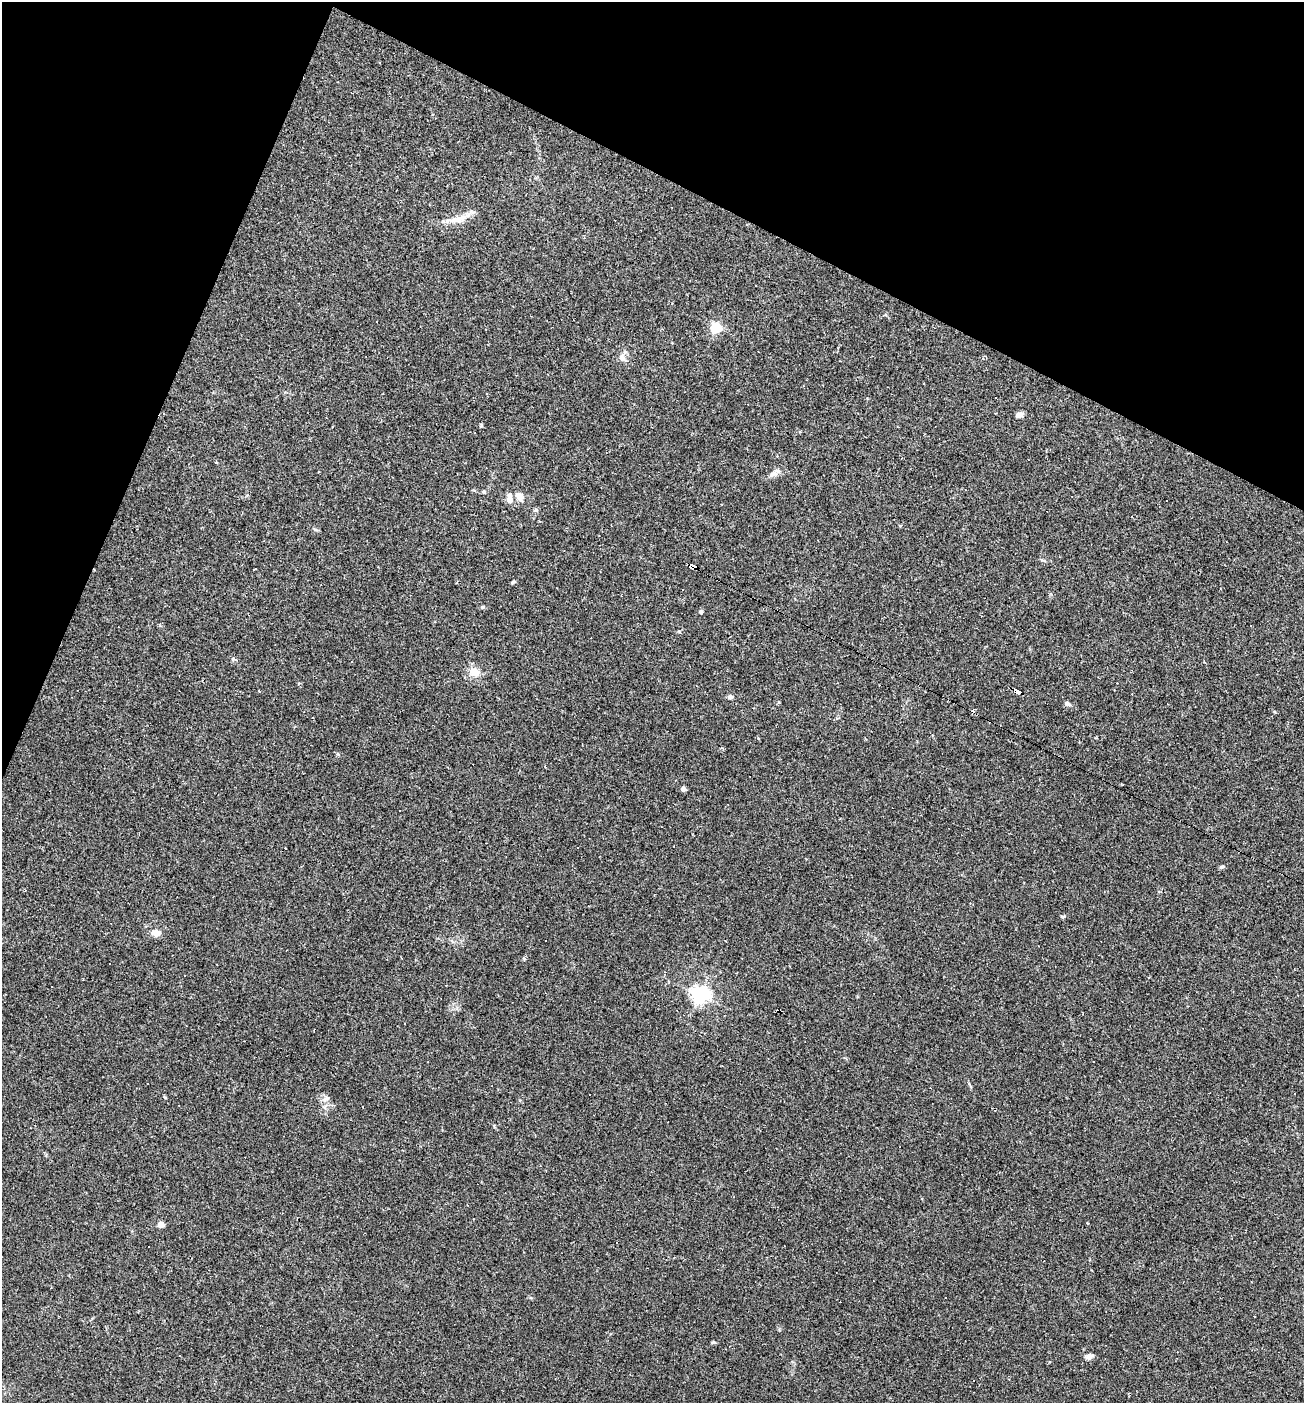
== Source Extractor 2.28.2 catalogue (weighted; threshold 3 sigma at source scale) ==
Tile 2 of 4 x 4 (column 2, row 1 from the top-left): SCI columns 1440-2741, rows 4206-5606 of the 5617 x 5606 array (HDU 1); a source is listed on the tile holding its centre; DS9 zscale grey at full resolution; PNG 1306 x 1405 px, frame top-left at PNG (2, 2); no overlay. Shown black and unused: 21% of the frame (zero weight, under 2 of 3 exposures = <1% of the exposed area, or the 3 px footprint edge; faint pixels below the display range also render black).
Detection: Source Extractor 2.28.2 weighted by HDU 2 'WHT'; one run over the whole footprint, this tile lists its part. Background 0.0488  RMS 0.0049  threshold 0.0221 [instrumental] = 3 sigma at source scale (4.5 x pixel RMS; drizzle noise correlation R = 1.50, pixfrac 1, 0.05/0.05 arcsec/px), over >= 5 px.
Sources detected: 56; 22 cosmic-ray / hot-pixel residue — not listed; the other 34 listed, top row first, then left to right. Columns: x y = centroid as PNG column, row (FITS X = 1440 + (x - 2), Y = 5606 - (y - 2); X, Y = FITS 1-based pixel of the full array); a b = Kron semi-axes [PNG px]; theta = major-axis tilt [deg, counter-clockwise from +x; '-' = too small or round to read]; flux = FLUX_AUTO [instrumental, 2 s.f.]
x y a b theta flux
457 219 31 8 15 6.6
377 322 2 2 - 0.3
716 328 6 5 - 47
622 357 11 8 -58 2.2
996 397 2 2 - 0.42
163 413 3 2 - 0.29
1019 415 8 6 16 2.2
800 432 5 3 - 0.43
773 473 13 6 45 2.2
519 496 15 8 -56 3.1
509 498 15 7 88 2.6
900 526 4 3 - 0.52
693 566 5 4 - 84
254 569 4 2 - 0.4
513 582 6 4 26 0.66
482 607 5 4 - 0.68
701 612 5 4 - 0.77
235 660 9 4 -20 1.2
474 672 12 10 -27 5.3
1017 691 7 3 -30 51
730 697 7 5 9 1.3
1067 704 7 5 -35 1.8
683 789 4 4 - 2.6
577 848 3 3 - 0.99
1222 867 8 4 19 0.77
156 933 10 7 -1 3.8
700 995 7 6 - 190
405 1024 3 3 - 11
326 1098 12 5 35 1.5
1087 1223 3 2 - 0.51
161 1225 5 4 - 5
713 1342 6 3 19 0.55
180 1356 3 2 - 0.3
1089 1357 9 7 -8 1.6
Overlapping masked pixels (flux is a lower limit): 2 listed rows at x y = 693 566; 1017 691
Unlisted compact peaks at least as high as the median listed source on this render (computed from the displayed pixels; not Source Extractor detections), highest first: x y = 1064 916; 481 424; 338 754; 1275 712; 779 702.